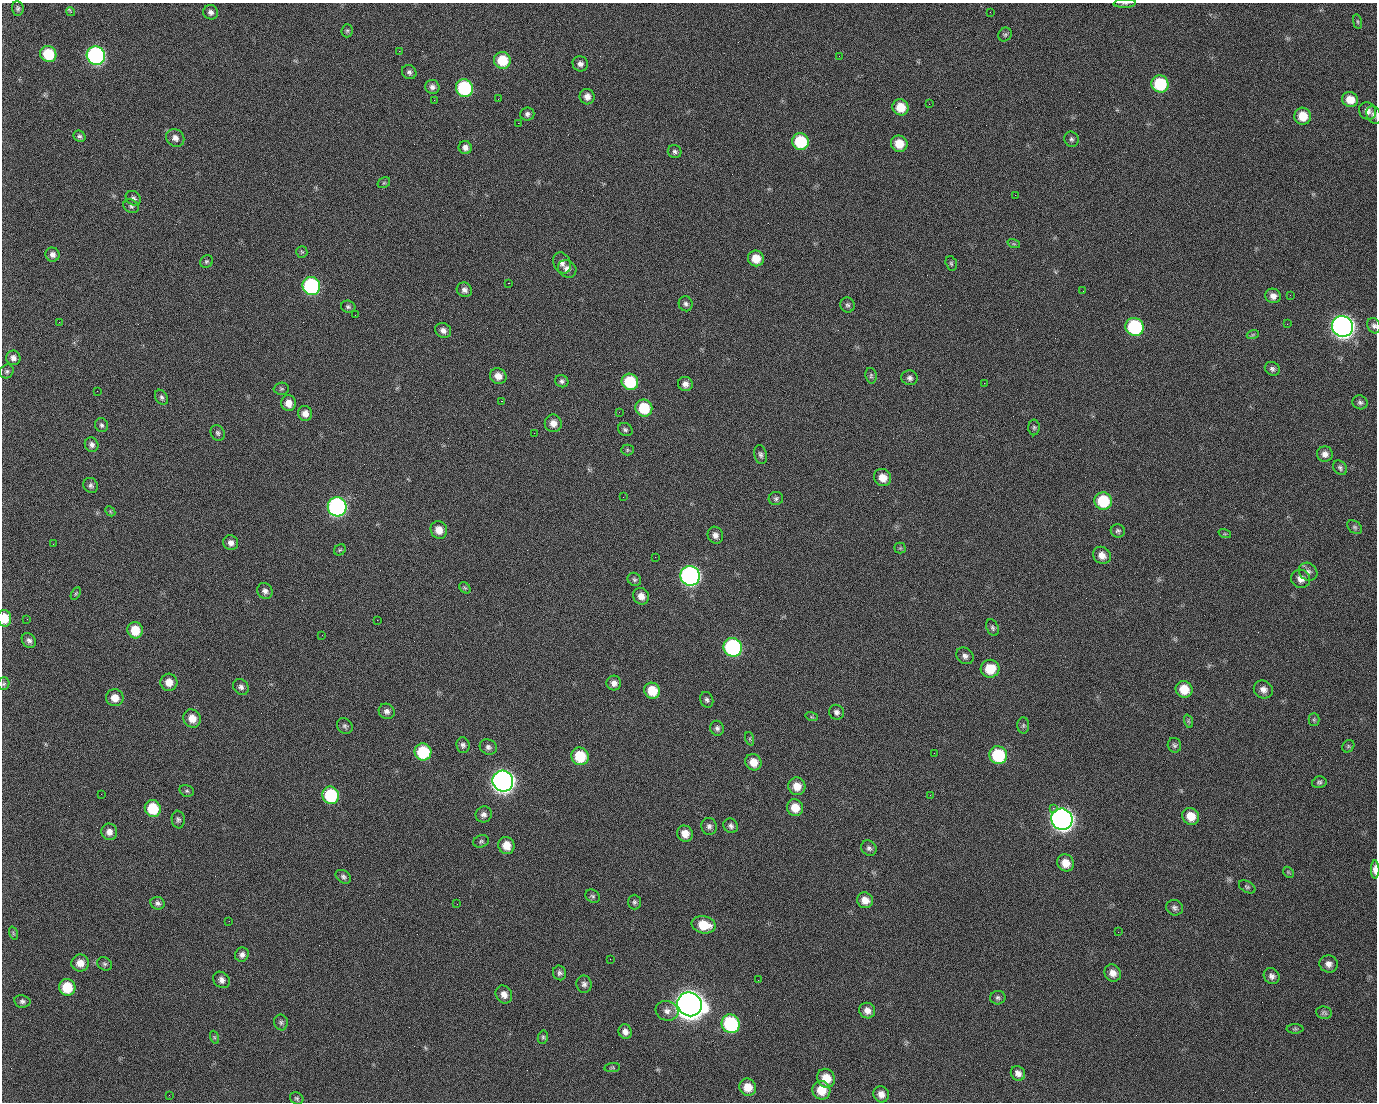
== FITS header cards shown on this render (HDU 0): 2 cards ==
NAXIS1  =                 1375 / length of data axis 1
NAXIS2  =                 1100 / length of data axis 2

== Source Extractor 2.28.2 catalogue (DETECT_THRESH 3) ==
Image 1375 x 1100 px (HDU 0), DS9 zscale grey, 1 PNG px = 1 image px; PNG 1379 x 1104 px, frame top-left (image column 1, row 1100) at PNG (2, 3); each listed source drawn as its Kron ellipse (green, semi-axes under 4 px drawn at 4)
Background 1460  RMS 29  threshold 86.7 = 3 sigma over >= 5 px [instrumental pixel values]
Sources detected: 228; all 228 listed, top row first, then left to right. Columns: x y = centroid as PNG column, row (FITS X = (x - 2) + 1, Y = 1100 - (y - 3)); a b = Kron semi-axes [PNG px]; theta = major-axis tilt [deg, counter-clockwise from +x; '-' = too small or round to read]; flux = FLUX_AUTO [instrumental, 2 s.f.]
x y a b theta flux
1125 3 11 3 2 3.2e+03
18 8 7 6 - 4.5e+03
71 12 5 3 - 5.3e+03
211 12 7 7 - 7.7e+03
990 12 2 2 - 1.6e+03
1357 22 7 4 -81 2.9e+03
347 31 6 5 - 3.8e+03
1005 34 7 6 - 3.9e+03
399 51 2 2 - 2.2e+04
48 54 8 7 - 7.2e+04
96 56 9 9 - 5.1e+05
839 56 2 2 - 8.1e+02
502 60 8 8 - 5.9e+04
580 64 8 7 - 8.3e+03
409 72 8 6 -41 5.9e+03
1160 84 9 8 - 1.1e+05
432 87 7 7 - 7.4e+03
464 88 9 8 - 1.8e+05
587 97 8 7 - 1.3e+04
498 99 2 2 - 1.1e+03
1350 99 8 7 - 2.6e+04
434 100 3 2 - 4.5e+03
929 104 2 2 - 8.8e+02
901 107 8 8 - 3.6e+04
1367 111 9 8 - 1.1e+04
527 114 7 6 - 5.9e+03
1374 115 9 7 -66 6.9e+03
1303 116 8 8 - 3.5e+04
518 123 2 2 - 2.4e+04
79 136 6 5 - 4.3e+03
175 138 9 8 - 1.1e+04
1071 139 8 7 - 5.2e+03
800 142 8 8 - 9.2e+04
899 144 8 8 - 3.2e+04
465 148 7 6 - 8.8e+03
675 152 7 6 - 5.0e+03
384 183 7 5 30 2.8e+03
1015 195 2 2 - 7.0e+03
133 198 8 7 - 6.0e+03
131 206 8 6 -25 4.9e+03
1014 244 6 4 -18 2.6e+03
302 252 6 5 - 3.0e+03
52 255 7 7 - 8.6e+03
756 258 8 8 - 3.1e+04
206 262 7 6 - 3.6e+03
562 263 11 8 -64 1.1e+04
951 263 7 5 -74 3.7e+03
567 269 9 8 - 1.1e+04
508 283 2 2 - 5.7e+04
311 286 9 8 - 3.1e+05
464 290 8 7 - 8.0e+03
1083 291 2 2 - 3.1e+03
1290 295 2 2 - 2.1e+03
1273 296 8 7 - 1.2e+04
686 304 7 7 - 5.8e+03
847 305 7 7 - 5.1e+03
348 307 7 6 - 4.2e+03
355 315 2 2 - 8.4e+02
59 322 2 2 - 1.5e+03
1287 324 2 2 - 1.3e+03
1342 326 11 10 - 1.5e+06
1374 326 8 6 -64 5.8e+03
1135 327 9 8 - 1.8e+05
443 330 8 7 - 9.8e+03
1253 334 6 4 20 3.1e+03
13 358 7 7 - 8.7e+03
1272 369 8 6 -30 5.7e+03
7 371 7 6 - 4.3e+03
498 376 8 7 - 1.6e+04
871 376 8 5 -79 3.6e+03
910 378 8 7 - 6.6e+03
562 381 7 6 - 5.2e+03
630 382 8 8 - 9.2e+04
984 383 2 2 - 2.0e+04
685 384 7 7 - 9.8e+03
281 389 7 6 - 3.6e+03
97 391 2 2 - 1.2e+03
161 397 8 6 -58 5.0e+03
501 401 3 2 - 5.9e+04
1360 402 7 7 - 5.6e+03
289 403 8 7 - 1.8e+04
644 408 9 8 - 7.0e+04
619 412 2 2 - 8.0e+02
305 413 7 7 - 1.4e+04
553 423 9 8 - 1.5e+04
102 425 7 6 - 4.6e+03
1034 427 8 6 90 4.1e+03
625 430 7 6 - 4.5e+03
218 433 8 6 -58 4.9e+03
534 433 2 2 - 7.7e+02
92 445 7 6 - 7.0e+03
627 450 6 5 - 2.9e+03
1325 454 8 7 - 1.0e+04
761 455 9 6 -76 5.8e+03
1340 468 8 6 -48 5.1e+03
883 478 9 8 - 2.1e+04
91 485 8 7 - 5.7e+03
623 497 2 2 - 3.1e+03
776 499 7 6 - 4.8e+03
1103 501 9 8 - 8.9e+04
337 507 9 9 - 5.6e+05
110 511 6 4 -47 2.6e+03
1355 527 8 6 -41 4.4e+03
439 530 9 8 - 2.0e+04
1118 531 7 6 - 4.6e+03
1225 534 6 4 -18 2.8e+03
715 535 8 7 - 9.6e+03
231 543 8 7 - 1.0e+04
53 544 2 2 - 1.1e+03
900 548 5 5 - 2.7e+03
340 550 6 5 - 3.3e+03
1102 555 9 8 - 1.5e+04
655 557 2 2 - 8.0e+02
1308 572 10 8 -37 8.2e+03
690 576 10 9 - 6.7e+05
634 579 7 6 - 4.3e+03
1301 579 9 9 - 1.3e+04
465 588 6 5 - 3.3e+03
265 591 8 7 - 7.6e+03
76 593 7 4 59 2.5e+03
641 596 8 7 - 1.4e+04
4 618 8 6 -85 3.8e+04
27 619 3 2 - 3.9e+03
377 620 2 2 - 1.1e+04
993 628 9 6 -66 4.7e+03
135 630 8 7 - 4.1e+04
322 635 2 2 - 9.4e+02
29 640 8 6 -50 7.4e+03
733 647 9 9 - 3.2e+05
965 656 9 7 -40 7.9e+03
990 669 9 9 - 4.6e+04
169 682 8 8 - 2.0e+04
614 683 7 7 - 1.0e+04
4 684 6 5 - 3.5e+03
241 687 8 7 - 7.2e+03
1184 689 8 8 - 3.8e+04
1263 689 10 8 -31 1.2e+04
652 691 8 7 - 4.4e+04
115 698 8 8 - 1.9e+04
707 700 8 6 -68 5.2e+03
387 711 8 7 - 8.0e+03
836 712 8 7 - 6.7e+03
812 717 6 4 -17 2.7e+03
192 718 9 8 - 2.1e+04
1314 720 6 5 - 3.3e+03
1188 721 7 4 -71 3.1e+03
1023 725 8 6 89 4.2e+03
345 726 8 7 - 5.1e+03
717 728 7 6 - 6.3e+03
750 739 7 4 -72 2.8e+03
463 745 8 6 -84 6.3e+03
1174 745 7 6 - 4.8e+03
1348 746 7 5 47 3.0e+03
488 747 9 7 -24 7.0e+03
423 752 8 8 - 9.6e+04
934 753 2 2 - 1.7e+03
998 755 9 8 - 1.2e+05
580 756 9 8 - 7.0e+04
753 762 9 7 -50 2.2e+04
503 781 10 10 - 1.5e+06
1319 782 7 6 - 4.4e+03
797 786 9 8 - 2.4e+04
187 791 7 5 -15 4.0e+03
101 794 2 2 - 2.3e+03
331 795 9 8 - 1.3e+05
930 795 2 2 - 7.8e+03
153 808 8 8 - 7.2e+04
795 808 8 8 - 2.9e+04
1053 808 2 2 - 1.7e+04
484 814 8 8 - 8.1e+03
1191 816 9 8 - 3.0e+04
1062 819 11 10 - 1.5e+06
178 820 9 6 -82 5.4e+03
709 826 8 7 - 7.2e+03
731 826 8 6 -47 6.3e+03
109 832 8 8 - 1.2e+04
685 834 8 7 - 2.0e+04
481 841 8 6 16 4.2e+03
506 845 8 8 - 2.6e+04
869 848 8 7 - 6.1e+03
1066 863 9 8 - 2.3e+04
1375 869 9 4 -89 1.4e+04
1288 872 6 4 -46 3.1e+03
343 877 8 6 -33 5.3e+03
1247 887 9 5 -29 4.2e+03
593 896 7 6 - 4.1e+03
865 900 8 7 - 1.9e+04
634 902 7 6 - 4.6e+03
157 903 7 6 - 5.8e+03
457 904 3 2 - 1.5e+03
1175 908 9 7 -25 6.4e+03
229 921 2 2 - 8.1e+02
704 925 12 8 -13 4.3e+04
1118 932 2 2 - 2.6e+03
13 933 7 4 -72 2.9e+03
242 954 7 6 - 7.2e+03
610 959 2 2 - 2.5e+03
80 963 9 8 - 1.8e+04
105 964 8 6 -31 4.2e+03
1328 964 9 8 - 1.1e+04
560 973 7 6 - 5.6e+03
1113 973 9 8 - 1.3e+04
1272 976 8 7 - 8.1e+03
221 980 9 7 -40 9.1e+03
758 980 3 2 - 1.9e+03
584 984 8 7 - 7.3e+03
67 987 8 8 - 5.8e+04
504 994 9 8 - 1.2e+04
998 998 7 7 - 5.0e+03
22 1001 8 6 -11 5.7e+03
689 1004 12 11 - 3.5e+06
667 1011 11 10 - 1.2e+04
867 1011 8 7 - 1.3e+04
1324 1013 8 6 -10 4.5e+03
281 1022 8 7 - 5.1e+03
731 1024 9 9 - 1.9e+05
1295 1029 8 5 0 3.8e+03
625 1032 7 6 - 9.8e+03
214 1037 7 4 -71 2.9e+03
543 1037 7 5 76 3.4e+03
612 1067 8 4 8 2.8e+03
1018 1073 8 6 -48 1.0e+04
826 1078 10 8 -58 3.5e+04
748 1087 9 8 - 2.9e+04
821 1090 9 9 - 3.6e+04
881 1094 8 7 - 1.3e+04
169 1095 2 2 - 5.5e+03
297 1098 7 5 -35 3.8e+03
At the frame edge (FLAGS 8, measured only in part): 6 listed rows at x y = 1125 3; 1374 115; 1374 326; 4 618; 4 684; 1375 869